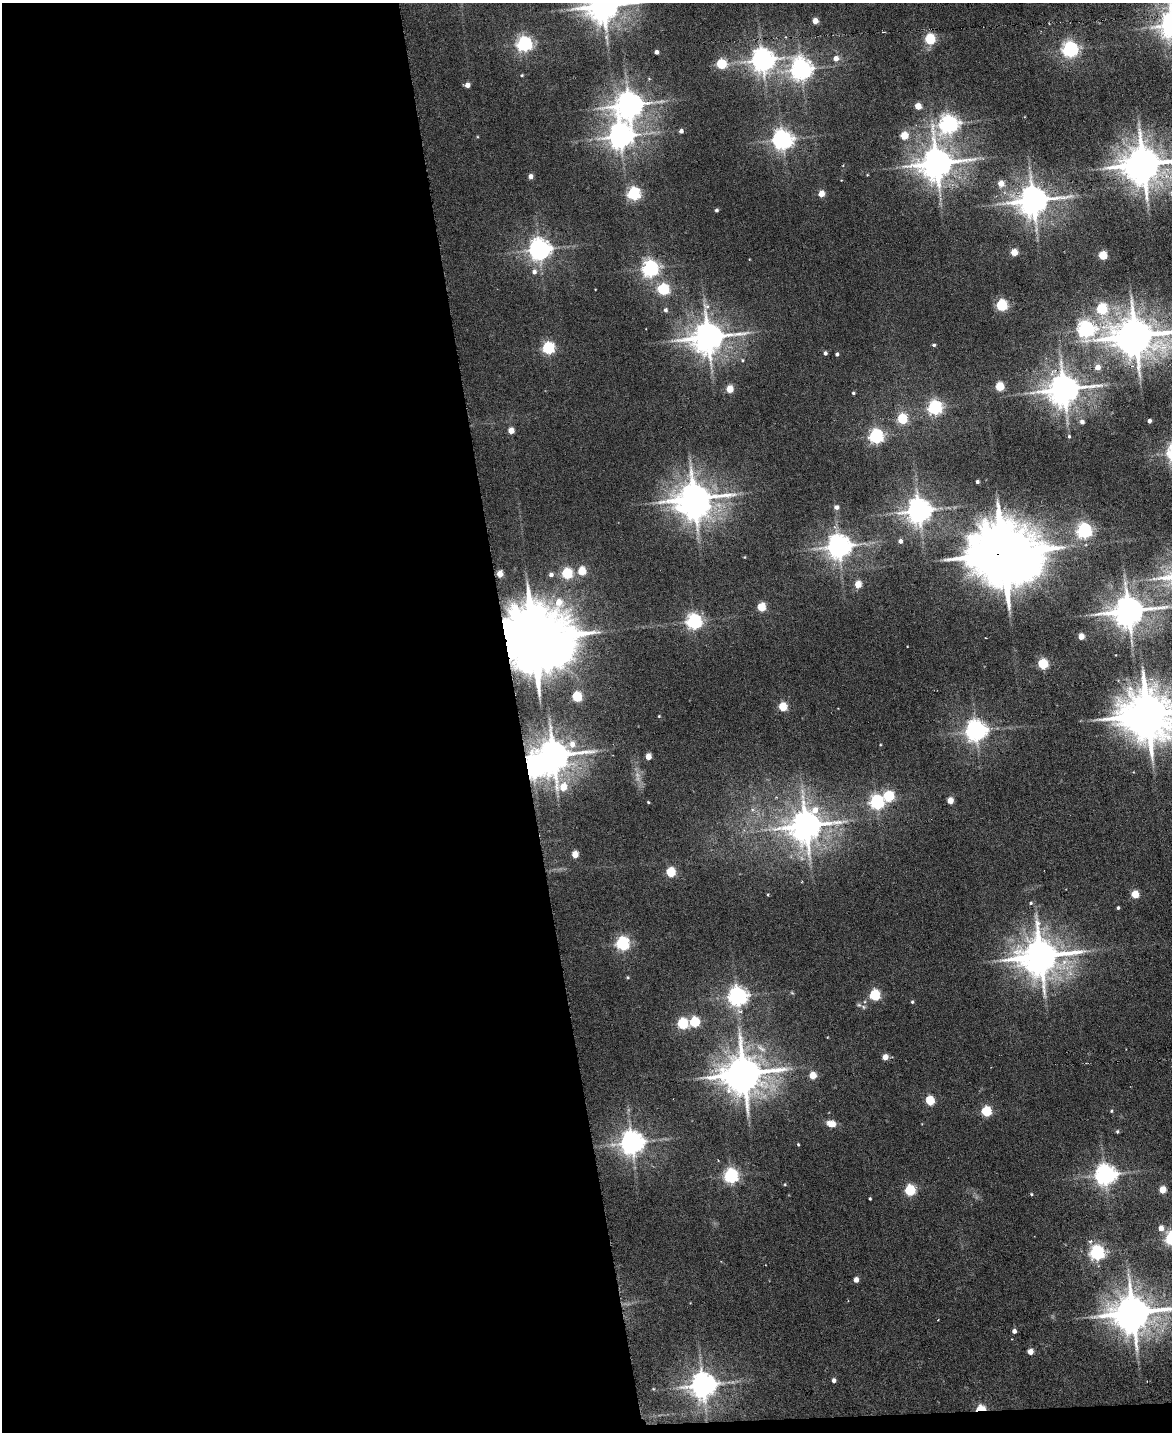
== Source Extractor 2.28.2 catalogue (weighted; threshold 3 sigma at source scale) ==
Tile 9 of 4 x 3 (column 1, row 3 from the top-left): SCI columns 1-1170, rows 238-1667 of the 4681 x 4658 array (HDU 1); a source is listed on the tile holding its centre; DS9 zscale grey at full resolution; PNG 1174 x 1434 px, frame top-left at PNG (2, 3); no overlay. Shown black and unused: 45% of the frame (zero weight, under 3 of 6 exposures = <1% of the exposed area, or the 3 px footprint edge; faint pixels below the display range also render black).
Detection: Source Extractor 2.28.2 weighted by HDU 2 'WHT'; one run over the whole footprint, this tile lists its part. Background 0.00663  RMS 0.0082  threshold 0.0334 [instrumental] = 3 sigma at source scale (4.09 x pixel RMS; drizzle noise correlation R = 1.36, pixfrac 0.8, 0.05/0.05 arcsec/px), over >= 5 px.
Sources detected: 136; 1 too faint to see at this stretch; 2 inside a brighter object's white glare — not listed; the other 133 listed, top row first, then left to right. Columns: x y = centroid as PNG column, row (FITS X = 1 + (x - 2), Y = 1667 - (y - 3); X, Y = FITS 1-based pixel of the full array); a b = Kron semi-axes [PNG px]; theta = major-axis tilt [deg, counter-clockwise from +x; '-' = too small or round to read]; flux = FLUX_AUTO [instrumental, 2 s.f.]
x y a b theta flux
603 6 10 9 - 1700
815 21 4 4 - 9.8
930 39 6 5 - 64
524 44 6 6 - 240
1070 49 6 6 - 280
656 52 4 4 - 3.6
836 58 5 5 - 6.4
762 60 8 7 - 750
721 64 5 5 - 57
801 69 8 7 - 520
522 75 3 3 - 0.79
467 85 4 4 - 5.9
629 105 9 8 - 1100
918 106 4 4 - 14
949 124 8 7 - 390
681 131 4 4 - 3
620 136 8 8 - 840
904 136 5 5 - 24
782 140 7 7 - 490
936 163 10 9 - 1600
1143 164 12 11 - 2400
867 175 4 3 - 0.51
531 176 4 4 - 4
1001 184 5 5 - 11
634 194 6 5 - 150
821 194 4 4 - 14
1033 201 10 9 - 1400
716 210 4 3 - 1.7
539 250 7 7 - 610
1014 252 4 4 - 18
1103 255 5 5 - 35
650 268 6 6 - 300
534 272 7 6 - 3.3
663 289 5 5 - 90
1001 305 5 5 - 91
1102 309 6 5 - 79
666 310 5 5 - 2.1
1086 329 7 7 - 330
1135 336 13 11 -2 2700
708 337 10 9 - 1600
934 345 5 4 - 1.3
548 348 5 5 - 120
825 353 4 3 - 2.2
837 354 4 4 - 1.8
742 360 5 3 - 0.83
1098 367 6 6 - 6.5
999 387 5 5 - 36
729 389 5 4 - 21
1064 389 10 9 - 1600
853 393 4 3 - 1
935 408 6 6 - 190
902 419 5 5 - 56
1149 421 4 4 - 2.6
1082 422 5 5 - 3.3
511 431 4 4 - 12
876 436 6 6 - 200
1069 436 5 4 - 1.1
977 482 3 3 - 1.8
694 499 11 8 11 1900
837 507 5 4 - 3.5
919 511 8 7 - 950
1084 531 6 6 - 220
900 541 4 4 - 3.6
839 547 8 7 - 800
1003 554 20 17 -4 8200
745 557 5 3 - 0.57
582 571 5 5 - 28
500 574 5 4 - 12
551 574 5 4 - 2.5
567 574 5 5 - 73
858 584 5 4 - 16
762 607 5 5 - 32
1128 611 10 9 - 1600
694 621 6 6 - 250
1081 636 4 4 - 13
986 638 2 2 - 0.46
534 639 20 18 -1 8500
1043 664 5 5 - 62
577 697 5 5 - 62
783 707 5 5 - 34
1147 715 16 13 -9 4300
659 716 3 3 - 0.6
976 731 7 7 - 550
572 744 8 8 - 6.6
553 756 10 9 - 1800
648 757 5 4 - 12
563 787 17 9 -45 24
889 796 6 5 - 64
950 801 5 4 - 13
648 802 3 3 - 0.8
876 802 6 6 - 190
806 826 11 10 - 1500
575 854 5 4 - 15
670 872 5 5 - 44
1135 894 5 5 - 25
1031 903 5 4 - 1.2
1118 908 4 3 - 1.3
622 943 6 6 - 160
1040 956 12 11 - 2400
628 977 5 3 - 0.67
792 993 6 3 -19 0.82
875 995 5 5 - 73
737 996 7 6 - 450
912 1002 4 4 - 1
863 1007 7 5 -24 1.8
694 1022 5 5 - 59
682 1024 6 5 - 75
885 1057 4 4 - 9.3
744 1074 12 11 - 2600
812 1075 5 4 - 18
930 1101 5 5 - 39
986 1111 5 5 - 59
1111 1111 4 4 - 0.93
831 1124 10 7 -11 8.2
1117 1132 5 5 - 1.2
632 1143 8 7 - 790
798 1145 4 3 - 0.76
1105 1175 7 7 - 540
731 1176 6 6 - 200
785 1185 5 3 - 0.7
910 1190 6 5 - 69
1162 1190 5 4 - 16
1031 1194 4 4 - 0.83
870 1199 3 3 - 0.84
1161 1228 5 5 - 6.4
1097 1253 6 6 - 230
856 1280 4 4 - 5.6
1133 1313 12 11 - 2400
1014 1331 4 4 - 2.9
1030 1352 4 4 - 8.8
834 1380 5 4 - 2.8
703 1385 8 8 - 940
981 1408 8 5 4 21
Overlapping masked pixels (flux is a lower limit): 3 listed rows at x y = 1003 554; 534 639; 981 1408
Isophote crosses this tile's border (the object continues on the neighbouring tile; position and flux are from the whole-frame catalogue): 5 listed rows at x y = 603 6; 1143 164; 1135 336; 1147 715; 1133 1313